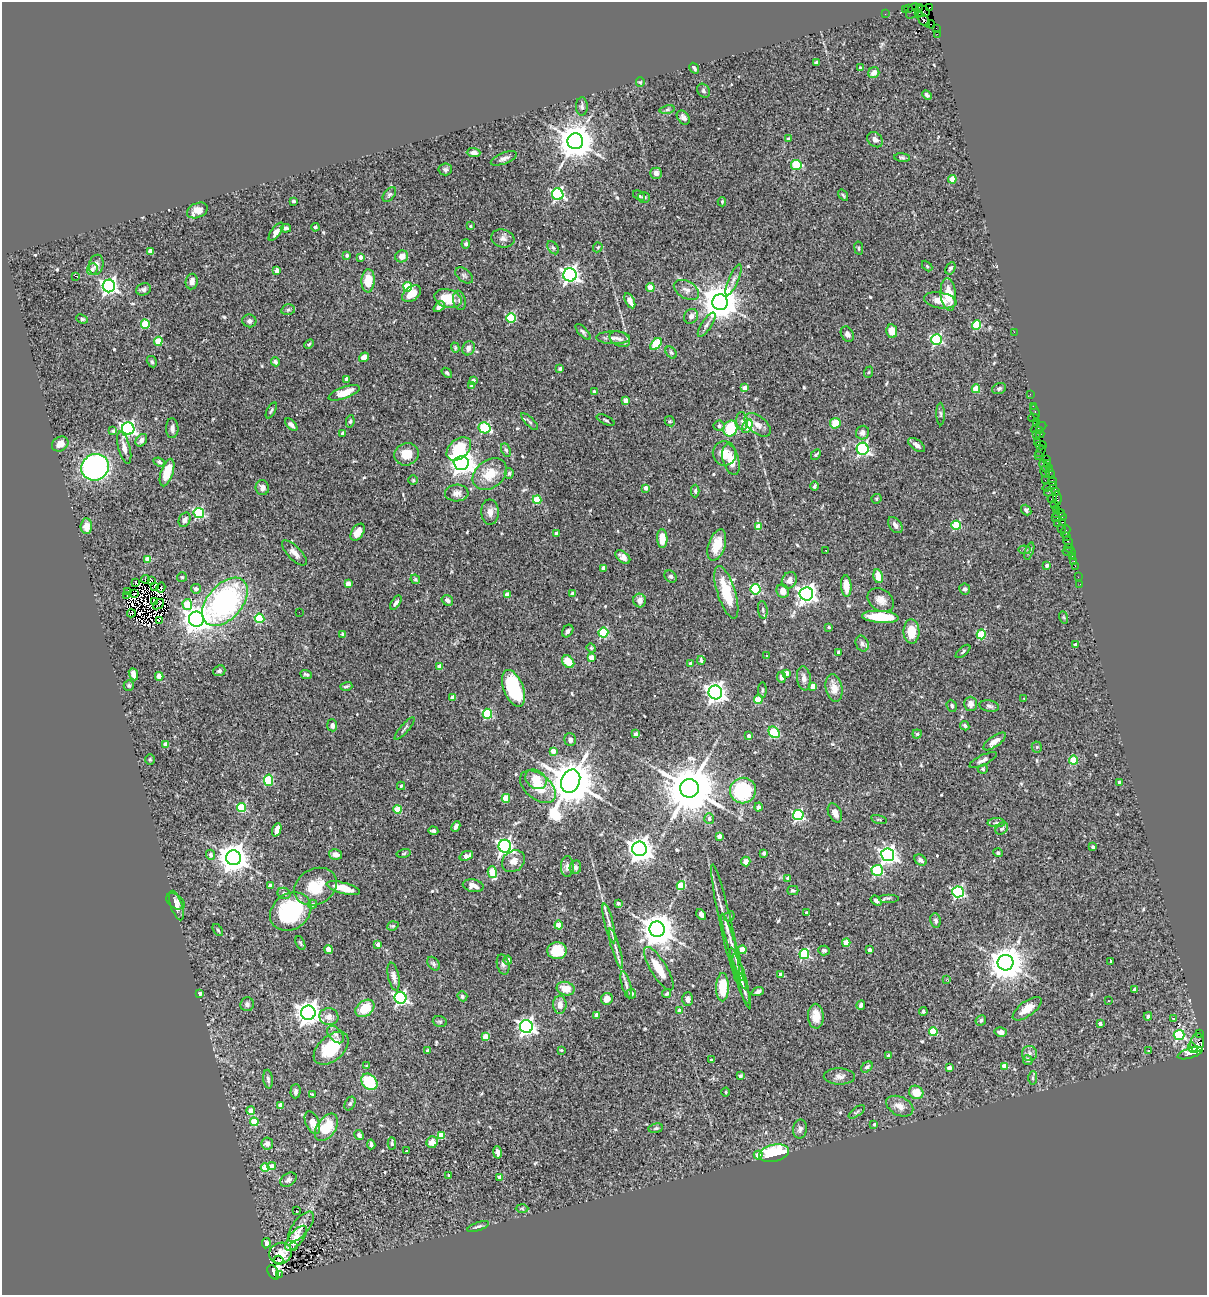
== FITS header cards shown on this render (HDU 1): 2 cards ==
NAXIS1  =                 1205
NAXIS2  =                 1293

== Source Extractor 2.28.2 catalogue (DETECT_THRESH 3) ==
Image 1205 x 1293 px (HDU 1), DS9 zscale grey, 1 PNG px = 1 image px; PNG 1209 x 1297 px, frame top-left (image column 1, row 1293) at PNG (2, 2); each listed source drawn as its Kron ellipse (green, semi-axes under 4 px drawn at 4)
Background 1.28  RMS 0.055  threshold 0.165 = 3 sigma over >= 5 px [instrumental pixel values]
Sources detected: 593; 8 with non-positive FLUX_AUTO (blend fragments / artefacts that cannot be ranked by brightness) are neither listed nor drawn; of the other 585, the 500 brightest by FLUX_AUTO listed and drawn (85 fainter detections omitted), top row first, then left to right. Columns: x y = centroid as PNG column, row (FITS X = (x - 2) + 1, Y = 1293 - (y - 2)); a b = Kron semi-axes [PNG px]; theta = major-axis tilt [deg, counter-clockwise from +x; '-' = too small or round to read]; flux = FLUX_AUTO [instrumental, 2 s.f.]
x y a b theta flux
919 7 2 2 - 7
908 8 4 3 - 85
929 8 4 2 - 12
906 10 3 3 - 90
912 11 8 5 56 190
922 11 8 5 -12 210
919 13 4 3 - 160
885 14 2 2 - 18
923 19 8 4 -52 530
931 24 4 3 - 130
936 28 4 2 - 78
937 34 2 2 - 16
816 62 4 3 - 5.7
694 68 6 3 -56 7.1
860 68 3 3 - 7.3
874 73 6 5 - 21
640 82 4 4 - 4.2
703 91 7 6 - 7.7
927 95 5 3 - 7.3
582 106 9 6 89 9.8
667 109 8 4 9 7.8
683 117 8 5 -51 15
789 139 3 3 - 12
875 140 8 6 -43 15
575 141 8 8 - 9600
474 153 7 4 -1 16
504 158 14 5 21 16
902 158 8 4 -5 6.1
796 165 5 5 - 160
445 169 6 6 - 8.7
656 173 5 5 - 19
952 179 4 4 - 82
558 194 6 5 - 680
389 195 8 5 49 7.5
639 195 6 4 -34 6
843 195 6 3 -54 4.9
644 198 6 5 - 7.1
294 201 4 3 - 5.4
722 202 4 4 - 5
197 210 11 7 23 34
470 226 3 3 - 4.2
315 227 4 4 - 6.9
286 228 5 4 - 9.1
276 232 11 4 54 22
503 238 12 9 -14 17
466 244 4 4 - 8.7
598 247 5 4 - 6.5
553 248 7 4 -53 7.2
859 248 7 3 -82 4.3
150 251 4 4 - 36
347 255 4 3 - 9.1
402 256 6 6 - 27
360 257 4 3 - 18
96 265 10 7 78 18
927 266 6 4 -46 4.3
950 268 6 4 61 7.8
92 269 6 5 - 7.7
277 271 4 4 - 32
464 275 10 6 -37 10
570 275 6 6 - 1400
75 276 3 2 - 30
733 280 17 5 66 18
368 281 11 6 86 76
192 282 8 6 82 21
109 286 6 6 - 1200
408 287 5 4 - 140
650 288 4 4 - 62
144 289 7 6 - 10
686 290 14 8 -30 24
412 294 10 7 38 44
948 294 16 8 -85 87
448 299 14 9 -15 88
459 300 10 6 -80 12
940 300 16 8 -9 41
630 301 8 4 -63 28
720 302 8 8 - 9200
439 307 6 4 40 13
288 310 7 5 13 7.6
691 316 8 6 57 15
511 318 5 5 - 240
82 319 6 4 -22 6.9
249 321 7 6 - 13
145 324 4 4 - 150
707 325 14 5 56 15
977 325 4 4 - 180
892 331 7 5 -81 37
583 332 10 4 -46 8.3
1014 332 2 2 - 49
847 334 8 6 -61 14
613 338 17 6 -1 21
620 339 11 7 -24 16
937 340 5 5 - 400
158 341 5 4 - 80
309 344 6 3 44 4.4
656 344 7 4 50 190
455 348 5 4 - 4.6
468 348 7 6 - 18
671 352 7 5 -48 7.5
364 357 5 4 - 24
152 362 6 4 -59 6.1
275 362 4 3 - 8.8
560 368 3 3 - 8.4
869 372 6 3 70 4.5
447 373 6 4 -40 7.5
346 379 3 3 - 8.9
473 380 4 3 - 10
472 385 4 4 - 13
745 388 4 4 - 33
999 388 7 5 18 7.3
976 389 4 4 - 80
594 392 4 3 - 13
344 393 16 6 20 68
1030 394 2 2 - 27
626 401 4 4 - 45
1033 406 2 2 - 28
271 410 9 3 62 5.9
1035 412 7 2 -72 52
941 414 11 4 -89 7.9
1033 418 5 3 - 160
606 420 10 3 -24 5.4
350 421 6 4 81 7.1
670 421 5 5 - 4.9
742 421 9 5 -83 12
530 422 11 3 -45 6.9
1036 422 3 2 - 34
835 423 5 5 - 58
291 425 8 4 -44 13
758 425 15 8 -39 30
719 426 5 5 - 10
747 426 7 4 58 110
1038 427 8 3 25 67
172 428 10 6 -87 15
485 428 6 5 - 260
730 428 8 7 - 150
128 429 6 6 - 870
113 431 4 4 - 8.6
1039 431 3 2 - 64
343 433 4 3 - 14
863 433 7 6 - 14
1040 434 4 2 - 47
1036 435 3 2 - 20
141 440 7 5 52 12
1038 442 3 2 - 87
60 444 8 7 - 31
917 445 10 5 -36 14
1041 445 5 2 - 81
124 448 16 6 -75 27
459 449 14 9 40 160
863 449 6 6 - 590
506 450 7 4 -66 8.2
1041 451 6 2 57 130
724 453 12 11 - 50
407 454 12 11 - 62
816 454 6 3 45 5.8
1039 456 2 2 - 18
731 460 16 8 -75 56
1046 460 4 3 - 77
159 462 6 4 -22 8
461 463 7 7 - 2700
1048 464 3 2 - 24
1044 466 7 3 -58 240
95 467 14 13 - 920
1049 468 3 2 - 26
167 472 14 6 72 70
1045 472 6 4 -58 190
509 473 5 4 - 6.4
1050 473 6 3 -70 120
490 474 19 14 38 80
413 480 4 4 - 4.3
1045 480 2 2 - 31
1053 481 5 3 - 190
815 486 4 3 - 7.9
1049 487 7 3 19 410
262 488 7 6 - 19
646 488 4 4 - 16
695 491 6 4 90 6.8
1049 492 5 3 - 50
1055 492 3 3 - 65
457 493 12 8 2 22
1052 498 5 3 - 91
1057 498 7 3 -83 190
877 499 5 4 - 6.3
537 500 4 4 - 130
1055 505 2 2 - 27
1057 509 2 2 - 83
1026 510 6 4 -49 9.9
490 512 13 8 -88 25
199 513 5 5 - 360
1059 514 6 3 18 150
1062 516 3 2 - 53
1055 517 4 2 - 120
185 520 7 5 66 13
1063 522 3 2 - 54
1057 523 2 2 - 42
895 525 9 6 -53 17
956 525 4 4 - 160
86 526 7 6 - 39
758 526 4 4 - 49
1062 528 2 2 - 49
1066 531 6 4 68 180
358 532 9 6 56 32
556 533 3 3 - 11
1067 537 3 2 - 59
662 539 9 5 -87 56
1068 542 6 3 -61 77
717 545 16 8 71 80
1069 548 4 2 - 22
826 550 3 3 - 12
1025 550 6 4 -7 5.8
1029 551 9 3 70 6
1069 552 6 2 -14 27
294 553 16 6 -45 25
623 557 8 5 -39 16
1072 557 3 3 - 97
148 559 4 4 - 54
1074 561 2 2 - 11
1047 566 4 3 - 7.5
1075 566 2 2 - 27
603 568 4 4 - 30
671 576 7 5 -43 7.3
878 576 7 4 -77 47
182 577 5 5 - 4.6
1078 577 2 2 - 14
146 579 4 3 - 7.7
415 579 5 4 - 5.4
151 580 3 2 - 6.2
789 580 9 7 60 24
136 582 3 2 - 13
348 584 4 3 - 45
1080 584 3 2 - 5.7
846 586 11 5 -86 49
154 587 4 3 - 5.6
161 587 5 4 - 6.5
196 589 5 5 - 16
756 589 5 5 - 280
965 589 5 5 - 8.5
783 591 7 6 - 25
128 592 2 2 - 14
726 592 27 9 -72 130
572 593 4 3 - 12
134 594 3 2 - 5.3
806 594 7 6 - 1800
127 595 3 2 - 11
507 595 4 4 - 43
447 600 6 5 - 15
640 600 7 6 - 19
881 600 14 10 -33 31
155 601 3 2 - 5.5
225 602 28 17 49 760
396 603 8 4 55 10
158 604 6 2 42 5.3
187 604 5 5 - 110
763 610 9 4 -83 7.9
299 612 2 2 - 6.2
131 613 4 3 - 4.6
880 617 18 6 -4 130
1063 617 6 4 -70 4.5
260 618 5 4 - 180
196 619 7 7 - 3600
159 620 4 2 - 5.2
829 627 3 3 - 5.1
568 631 7 5 55 9.6
911 632 12 8 -89 66
603 633 5 5 - 250
981 634 5 4 - 220
343 635 4 4 - 8.1
862 644 8 6 -67 11
1076 645 4 3 - 13
591 648 5 4 - 4.6
963 651 9 3 41 6
838 652 3 3 - 4.9
766 656 3 3 - 4.8
591 658 4 4 - 54
701 660 4 3 - 8.4
568 662 7 5 -48 69
691 664 4 3 - 24
440 667 4 4 - 34
219 671 6 5 - 10
786 673 4 4 - 23
133 674 6 4 -68 20
306 674 6 3 -22 6.4
159 676 4 4 - 62
781 677 6 4 -86 13
804 678 12 7 -82 19
129 686 5 5 - 6.5
346 686 6 4 15 6.6
813 686 4 4 - 53
513 688 19 9 -69 270
834 688 14 8 -80 41
762 690 8 3 90 4.8
715 692 7 6 - 2000
453 698 4 4 - 36
1024 699 3 2 - 13
758 700 4 4 - 130
971 704 7 6 - 21
952 706 6 5 - 7.3
989 706 10 5 -10 9.7
487 714 5 4 - 250
332 725 6 5 - 12
965 726 5 4 - 7.3
405 728 14 3 49 7.3
774 732 6 5 - 220
635 734 3 3 - 17
917 734 4 4 - 6.1
749 736 4 3 - 17
570 740 6 5 - 10
994 741 13 5 35 29
166 745 4 4 - 38
1037 747 5 5 - 4.4
553 751 4 4 - 31
150 760 5 5 - 5.3
983 760 15 5 27 15
1073 760 4 4 - 110
983 769 5 4 - 4.8
536 779 11 9 -35 64
268 780 6 4 80 220
571 781 12 9 65 19000
1120 782 3 3 - 12
401 786 4 4 - 4.3
538 787 21 12 -39 88
689 788 9 9 - 24000
743 790 13 13 - 290
506 798 4 4 - 95
758 807 4 4 - 12
242 808 4 4 - 190
398 809 4 4 - 100
835 813 10 6 -64 21
798 815 5 5 - 450
709 819 5 5 - 8
879 819 8 3 -13 5
996 823 9 4 1 7.3
456 826 5 3 - 13
1002 829 7 5 37 7.3
277 830 7 4 69 27
433 831 5 3 - 8.4
719 836 4 3 - 28
505 846 6 6 - 1100
1093 847 3 3 - 9.6
639 849 7 7 - 3500
404 853 7 4 13 4.9
764 853 4 3 - 7.3
998 853 5 4 - 6.5
335 854 6 5 - 20
211 855 5 4 - 14
888 855 6 6 - 1500
466 856 7 4 20 26
233 858 7 7 - 5500
920 860 7 5 -37 11
513 861 12 10 36 26
746 862 5 4 - 27
567 866 10 6 90 17
575 867 7 5 78 9.5
877 870 5 5 - 300
492 872 6 4 -74 97
788 878 4 3 - 20
270 886 4 3 - 25
473 886 10 6 -11 26
681 886 4 4 - 130
316 887 22 17 30 100
343 888 17 5 -15 61
793 891 5 4 - 7.8
958 892 5 5 - 560
284 893 6 5 - 11
888 898 10 2 0 4.9
175 901 10 6 -36 15
876 901 6 4 -38 11
618 903 4 3 - 10
313 904 4 4 - 8.5
176 905 15 6 -71 18
291 911 22 17 34 320
806 913 3 3 - 8.7
701 915 6 4 -57 17
729 916 5 4 - 5.2
936 920 7 5 -82 11
609 923 20 4 -76 20
726 924 61 6 -78 58
559 925 4 4 - 57
393 926 6 4 19 5.1
657 929 8 7 - 7400
218 930 7 3 -53 4.8
300 943 7 4 -66 4.8
846 943 4 4 - 82
378 944 4 4 - 15
732 947 35 4 -73 31
328 949 4 4 - 30
616 949 21 4 -74 21
742 950 4 4 - 87
824 950 6 5 - 5.8
870 950 3 3 - 14
557 951 10 8 5 96
804 954 5 5 - 310
508 960 4 4 - 17
1111 961 3 2 - 5.9
1006 963 8 8 - 7700
433 964 7 5 -51 7.6
503 965 10 6 -76 11
738 968 22 4 -71 23
659 969 25 8 -58 81
780 974 4 3 - 6.4
394 977 14 5 -78 20
741 979 25 5 -74 24
946 980 3 3 - 4.4
626 985 14 4 -75 13
722 987 14 6 89 120
566 989 9 6 -14 49
1135 989 3 3 - 6.9
744 990 19 4 -72 14
758 992 6 4 21 9.8
200 993 3 3 - 11
631 994 5 4 - 17
667 994 5 4 - 5.2
462 996 5 4 - 6.2
401 998 6 6 - 750
607 999 6 6 - 31
688 999 7 5 89 16
1108 1001 3 3 - 6.1
247 1004 7 7 - 11
560 1005 9 6 -89 30
861 1005 4 3 - 10
365 1008 10 7 37 86
1027 1009 17 7 36 48
679 1011 4 4 - 16
923 1011 4 4 - 6
308 1013 7 7 - 3300
597 1015 4 4 - 28
816 1016 12 8 -87 45
1148 1016 4 4 - 8.6
329 1017 9 8 - 25
1174 1018 3 2 - 5.2
981 1020 5 5 - 7.7
440 1022 7 5 -16 6.6
1100 1024 3 3 - 13
526 1027 6 6 - 1300
933 1032 4 4 - 140
1001 1032 6 4 -14 20
1199 1033 3 2 - 380
336 1034 10 6 -47 17
1179 1035 5 5 - 340
485 1037 4 4 - 83
1197 1043 9 7 79 750
331 1048 20 12 41 180
1193 1048 5 3 - 250
427 1050 3 3 - 7.7
561 1050 4 3 - 4.5
1148 1050 3 2 - 4.3
1029 1053 7 7 - 14
1190 1053 13 5 18 1300
888 1056 4 3 - 6.4
712 1060 3 3 - 5.5
1028 1060 5 4 - 11
367 1066 4 3 - 4.7
1004 1066 4 3 - 30
867 1067 6 4 43 8.5
949 1068 4 4 - 19
740 1076 4 3 - 9.8
839 1076 15 8 -1 22
1033 1078 7 4 89 6.6
268 1079 9 4 -84 9.9
369 1082 9 7 -46 150
296 1091 7 5 88 10
726 1092 4 4 - 4.4
916 1092 7 6 - 55
313 1095 3 3 - 4.3
350 1103 7 5 62 6.2
281 1105 4 4 - 40
900 1106 14 9 -26 31
251 1110 4 4 - 25
857 1112 9 4 36 7
254 1122 4 4 - 120
312 1123 12 6 -66 40
874 1124 4 3 - 6.8
326 1127 15 9 55 110
656 1128 7 5 9 7.1
800 1129 9 7 80 12
359 1135 5 4 - 12
441 1135 4 4 - 85
432 1142 6 5 - 40
267 1143 6 6 - 15
392 1143 6 3 -88 6.7
371 1144 5 3 - 8.5
406 1151 4 3 - 9.9
497 1152 6 4 -79 13
774 1153 15 8 12 260
758 1155 4 4 - 62
271 1166 4 3 - 32
265 1168 4 4 - 91
448 1175 4 3 - 4.3
500 1177 4 3 - 30
288 1180 9 6 34 12
522 1208 6 4 -2 4.8
296 1211 3 2 - 5.7
478 1226 11 4 20 8.6
301 1227 18 8 52 38
296 1238 15 7 50 44
266 1243 5 3 - 7.8
293 1247 4 3 - 53
280 1253 11 10 - 30
279 1260 5 3 - 11
273 1272 8 5 -59 700
279 1274 3 2 - 150
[85 fainter detections neither listed nor drawn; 8 non-positive-flux detections neither listed nor drawn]